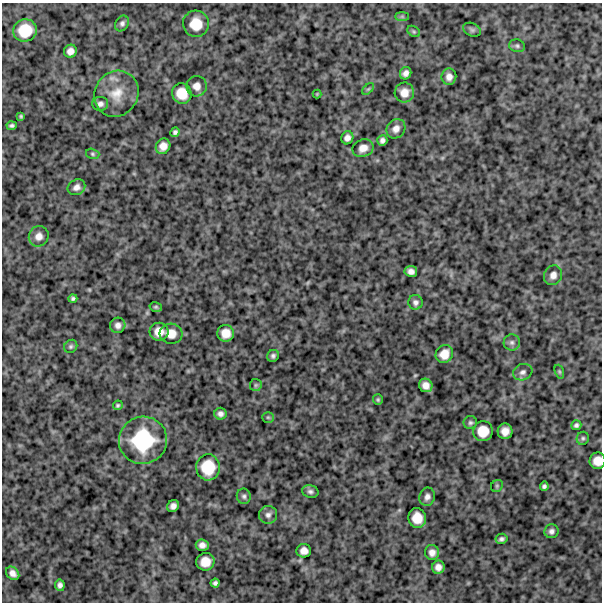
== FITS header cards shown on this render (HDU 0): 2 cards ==
NAXIS1  =                  600
NAXIS2  =                  600

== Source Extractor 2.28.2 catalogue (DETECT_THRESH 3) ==
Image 600 x 600 px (HDU 0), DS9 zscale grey, 1 PNG px = 1 image px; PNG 604 x 604 px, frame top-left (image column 1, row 600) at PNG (2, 3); each listed source drawn as its Kron ellipse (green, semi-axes under 4 px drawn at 4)
Background 779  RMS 260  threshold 774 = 3 sigma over >= 5 px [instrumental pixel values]
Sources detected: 75; all 75 listed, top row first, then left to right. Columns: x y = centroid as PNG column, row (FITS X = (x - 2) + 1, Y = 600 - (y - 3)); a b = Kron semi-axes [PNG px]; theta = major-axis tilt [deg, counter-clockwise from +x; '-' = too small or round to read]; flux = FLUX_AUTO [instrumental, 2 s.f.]
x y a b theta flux
402 16 7 4 0 3.0e+04
122 23 8 6 59 5.3e+04
196 24 13 13 - 3.2e+05
25 30 12 11 - 3.8e+05
472 30 9 6 -25 4.2e+04
414 31 7 5 -35 2.7e+04
517 46 8 6 -12 4.1e+04
70 51 7 6 - 9.6e+04
406 73 6 5 - 7.5e+04
449 77 8 7 - 9.6e+04
197 86 10 10 - 1.2e+05
368 89 7 4 44 2.5e+04
182 93 10 9 - 2.7e+05
404 93 10 9 - 1.6e+05
116 94 24 21 56 4.0e+05
317 94 4 4 - 1.5e+04
100 104 8 7 - 6.6e+04
21 116 3 3 - 2.2e+04
12 126 5 3 - 3.5e+04
396 129 10 9 - 1.1e+05
175 132 5 4 - 4.3e+04
347 138 6 6 - 7.7e+04
382 140 5 5 - 5.7e+04
163 146 8 7 - 1.3e+05
363 148 11 8 21 1.3e+05
93 154 7 5 -17 2.9e+04
76 187 9 7 31 8.3e+04
39 236 10 9 - 1.1e+05
411 271 6 5 - 8.1e+04
553 275 10 9 - 1.0e+05
73 298 4 4 - 3.4e+04
415 302 7 7 - 5.9e+04
156 307 6 5 - 2.7e+04
118 325 8 7 - 7.8e+04
159 332 9 9 - 1.8e+05
226 333 8 8 - 1.8e+05
171 334 11 10 - 1.7e+05
512 342 8 8 - 5.6e+04
71 346 7 6 - 3.6e+04
444 354 9 8 - 1.8e+05
273 356 6 5 - 4.1e+04
523 372 10 8 20 6.8e+04
559 372 7 4 -70 2.4e+04
256 385 6 6 - 3.3e+04
426 385 7 6 - 1.1e+05
378 400 5 5 - 2.6e+04
118 405 5 4 - 2.6e+04
220 414 6 6 - 6.3e+04
268 417 6 5 - 2.4e+04
470 423 6 6 - 3.8e+04
576 425 5 5 - 4.1e+04
483 431 10 10 - 2.6e+05
505 431 8 7 - 1.3e+05
583 438 6 6 - 3.3e+04
143 440 24 23 - 1.1e+06
597 461 8 8 - 1.7e+05
208 467 13 12 - 4.3e+05
497 486 6 5 - 2.7e+04
544 486 4 4 - 3.9e+04
310 491 8 6 -12 5.1e+04
244 496 8 7 - 4.6e+04
427 497 9 7 72 7.5e+04
173 506 6 5 - 7.6e+04
268 515 9 9 - 7.3e+04
417 518 10 9 - 2.4e+05
551 531 7 7 - 6.1e+04
501 539 6 5 - 4.3e+04
202 545 6 5 - 8.3e+04
304 551 7 6 - 1.1e+05
432 552 7 7 - 9.2e+04
205 562 9 8 - 2.0e+05
438 567 6 6 - 9.2e+04
13 573 7 6 - 9.2e+04
215 583 4 4 - 4.2e+04
60 585 6 5 - 6.0e+04
At the frame edge (FLAGS 8, measured only in part): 1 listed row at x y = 597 461